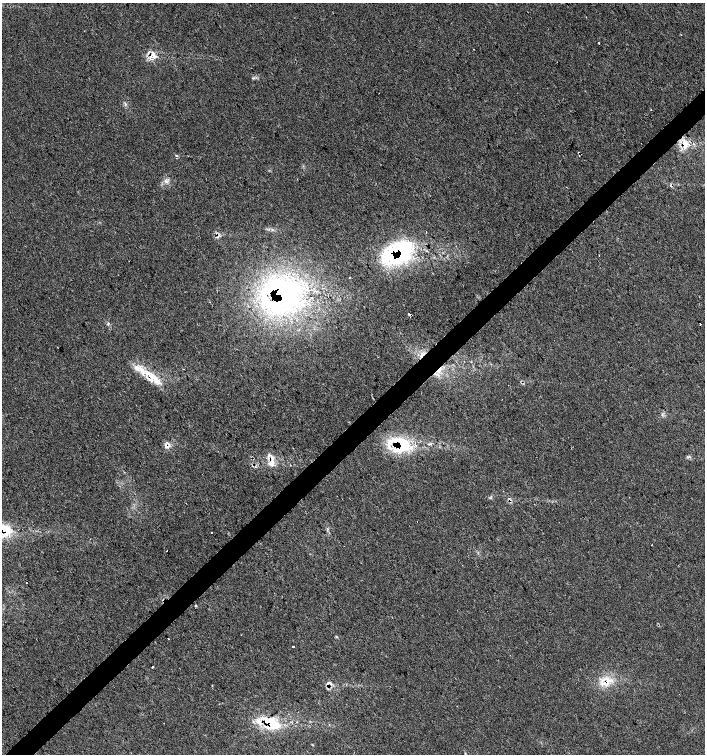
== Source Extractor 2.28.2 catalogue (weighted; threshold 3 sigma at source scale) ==
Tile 7 of 4 x 4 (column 3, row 2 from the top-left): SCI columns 2963-4368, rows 3013-4515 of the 5987 x 6019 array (HDU 1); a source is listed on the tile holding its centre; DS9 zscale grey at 2 x 2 block average (1 PNG px = mean of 2 x 2 image px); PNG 707 x 756 px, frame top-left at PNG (2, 3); no overlay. Shown black and unused: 4% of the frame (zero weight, under 2 of 3 exposures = <1% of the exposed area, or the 3 px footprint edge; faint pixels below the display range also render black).
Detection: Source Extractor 2.28.2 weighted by HDU 2 'WHT'; one run over the whole footprint, this tile lists its part. Background 0.0199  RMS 0.006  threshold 0.027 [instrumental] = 3 sigma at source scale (4.5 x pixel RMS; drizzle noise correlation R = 1.50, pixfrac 1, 0.0396/0.0396 arcsec/px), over >= 5 px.
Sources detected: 52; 2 inside a brighter object's white glare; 9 cosmic-ray / hot-pixel residue — not listed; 11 inside a brighter listed object's ellipse — not listed separately; the other 30 listed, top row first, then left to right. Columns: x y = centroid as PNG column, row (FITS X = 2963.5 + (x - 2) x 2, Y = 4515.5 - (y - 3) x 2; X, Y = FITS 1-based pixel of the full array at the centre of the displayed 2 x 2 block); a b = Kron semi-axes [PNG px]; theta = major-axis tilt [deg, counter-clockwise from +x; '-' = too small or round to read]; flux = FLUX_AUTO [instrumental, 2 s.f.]
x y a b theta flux
598 43 2 2 - 4.6
151 56 3 3 - 41
684 144 13 8 -76 16
176 156 4 2 - 0.92
165 181 4 3 - 2.4
402 253 34 21 59 140
350 277 2 2 - 6.2
282 294 45 42 -50 330
409 314 3 2 - 57
700 324 2 2 - 2.6
439 370 9 3 41 6
152 377 25 11 -39 35
662 415 3 2 - 1.3
402 445 29 19 -5 77
167 447 9 4 19 5.5
687 457 3 2 - 1.2
271 463 11 6 89 12
510 500 4 2 - 1.7
3 529 20 12 -8 44
211 532 2 2 - 2.3
167 551 2 2 - 1.3
26 583 2 2 - 0.94
196 606 2 2 - 2
336 637 3 3 - 1.4
168 639 2 2 - 0.86
293 647 2 2 - 13
152 667 2 2 - 2
607 680 10 8 -84 15
271 723 19 15 -15 53
465 753 3 3 - 1
Overlapping masked pixels (flux is a lower limit): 13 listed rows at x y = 151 56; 684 144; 402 253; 282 294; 409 314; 439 370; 402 445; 167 447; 271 463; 510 500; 3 529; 607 680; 271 723
Isophote crosses this tile's border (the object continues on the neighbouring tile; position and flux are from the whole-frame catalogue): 1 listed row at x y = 3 529
Diffuse or blended objects may show on this block-average render without a row.